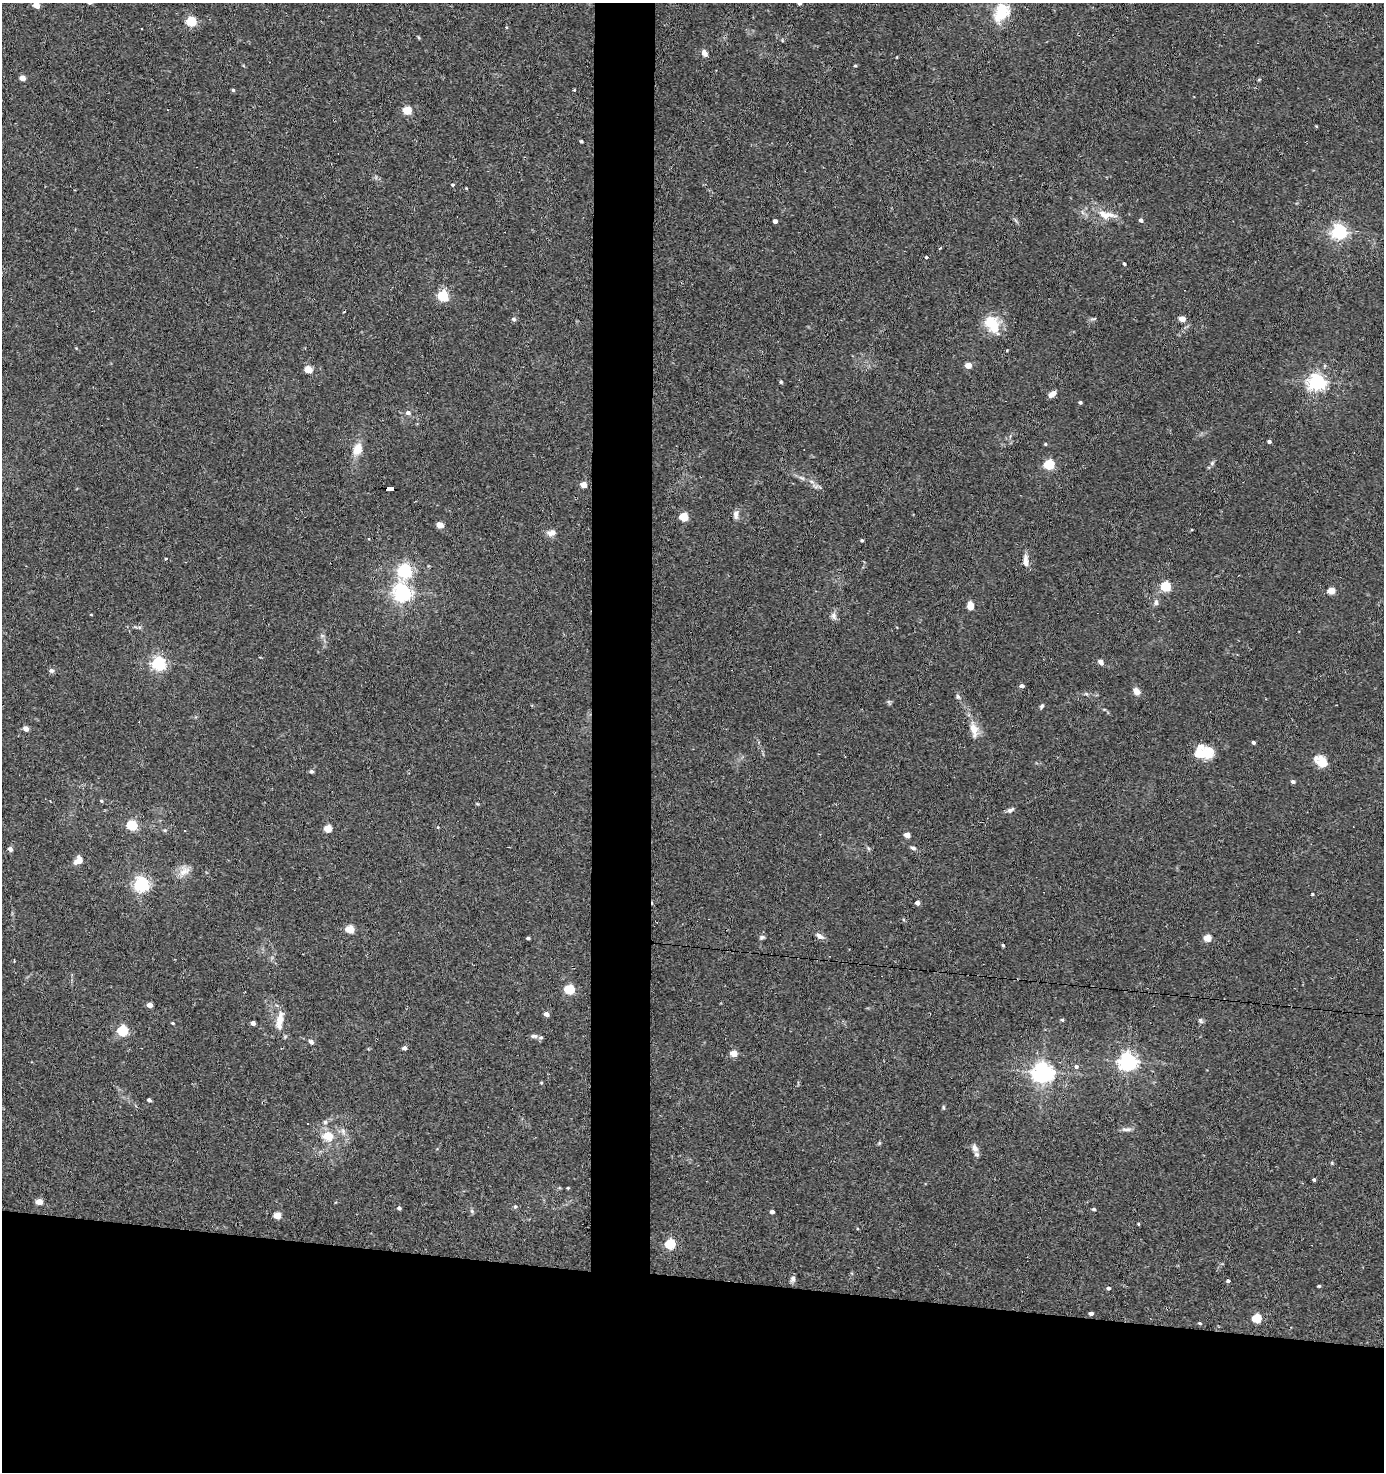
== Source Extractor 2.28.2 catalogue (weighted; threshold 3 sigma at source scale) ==
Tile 8 of 3 x 3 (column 2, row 3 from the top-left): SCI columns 1571-2952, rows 1-1470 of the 4435 x 4410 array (HDU 1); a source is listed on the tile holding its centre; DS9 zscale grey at full resolution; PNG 1386 x 1474 px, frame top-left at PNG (2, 3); no overlay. Shown black and unused: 17% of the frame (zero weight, under 2 of 3 exposures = <1% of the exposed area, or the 3 px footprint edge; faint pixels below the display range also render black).
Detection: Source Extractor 2.28.2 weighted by HDU 2 'WHT'; one run over the whole footprint, this tile lists its part. Background 0.0536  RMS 0.0051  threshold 0.023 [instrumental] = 3 sigma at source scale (4.5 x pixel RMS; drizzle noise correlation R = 1.50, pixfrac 1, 0.05/0.05 arcsec/px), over >= 5 px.
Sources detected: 147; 5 cosmic-ray / hot-pixel residue — not listed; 4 inside a brighter listed object's ellipse — not listed separately; the other 138 listed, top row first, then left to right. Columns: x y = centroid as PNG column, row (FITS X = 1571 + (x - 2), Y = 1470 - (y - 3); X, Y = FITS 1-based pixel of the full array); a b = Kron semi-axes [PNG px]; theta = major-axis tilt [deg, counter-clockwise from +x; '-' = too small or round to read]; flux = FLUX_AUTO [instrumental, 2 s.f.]
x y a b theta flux
799 3 4 4 - 1.6
36 5 5 4 - 6.1
1001 12 24 16 70 19
191 21 5 5 - 33
506 27 4 3 - 0.45
142 28 3 2 - 0.51
782 40 5 4 - 0.52
704 53 8 5 -57 2.5
855 66 5 3 - 0.51
22 78 5 4 - 4.4
233 90 4 4 - 0.73
574 90 4 3 - 0.49
407 110 5 5 - 18
1316 126 4 3 - 0.45
581 141 4 3 - 0.69
453 185 4 4 - 0.81
1106 215 30 11 -7 9.2
1141 220 4 4 - 1.4
775 221 4 4 - 2.1
1339 232 6 5 - 150
926 257 4 3 - 0.64
1124 264 3 3 - 0.74
443 296 5 5 - 46
514 319 6 5 - 1.2
1093 319 11 3 10 0.85
1182 319 5 4 - 6.1
992 324 24 16 -57 13
968 365 5 4 - 7.5
308 370 5 4 - 14
781 382 5 4 - 0.57
1316 382 6 6 - 200
1052 394 7 5 36 4
1080 402 4 3 - 0.88
408 413 6 5 - 1.6
1269 442 4 3 - 1.3
1045 444 4 4 - 0.55
357 449 15 11 66 6.6
1212 463 7 5 46 0.98
1049 464 5 5 - 41
811 481 8 4 -19 1.2
584 485 4 4 - 6.7
390 489 9 4 -5 72
736 514 11 6 85 2.3
683 517 5 5 - 22
440 525 7 6 - 2.9
552 533 11 8 15 2.9
862 540 3 3 - 0.75
1026 562 14 8 -87 3.1
404 571 6 6 - 110
1166 586 5 5 - 40
1331 591 5 4 - 12
402 593 7 6 - 190
1156 602 8 6 -89 1.6
970 606 7 5 -85 5.8
91 615 4 3 - 0.35
834 616 11 7 -84 2.1
322 635 7 4 -1 0.89
1101 662 8 6 -37 1.8
158 663 6 5 - 110
51 671 7 6 - 1.3
1022 686 4 3 - 2
1137 691 7 6 - 4.3
1086 694 6 5 - 0.86
958 697 7 5 -73 1.1
889 702 7 4 -72 0.76
1042 706 6 5 - 0.95
26 729 4 4 - 3.9
974 729 20 9 -79 6.3
1253 742 4 3 - 1.1
1203 752 21 14 -2 14
1321 761 16 11 -38 7.2
311 771 6 5 - 0.9
1293 782 4 4 - 1.6
101 801 5 4 - 0.62
477 804 5 3 - 0.51
1010 810 11 5 29 1.5
132 825 5 5 - 42
328 829 5 4 - 12
165 830 5 5 - 0.72
907 835 5 4 - 5.7
868 848 6 4 -71 0.69
913 848 8 5 -29 1.4
10 849 5 4 - 2.2
78 860 11 7 49 4.1
184 871 16 12 38 4.8
141 884 6 5 - 140
1312 894 4 3 - 0.54
917 903 4 4 - 3.2
350 929 5 4 - 19
819 936 12 6 -32 2.2
762 937 7 5 25 1.2
528 938 4 3 - 0.87
1207 938 5 4 - 11
1003 945 4 3 - 0.66
569 989 5 5 - 29
149 1005 4 4 - 4
546 1014 4 4 - 2.9
1062 1020 4 4 - 0.68
280 1021 22 9 77 6.4
1200 1021 9 5 -55 1.1
173 1023 4 3 - 0.54
253 1023 4 4 - 2.5
122 1031 6 5 - 33
534 1036 10 5 0 1.3
311 1042 6 5 - 1.6
404 1048 4 4 - 2
734 1053 5 4 - 9.5
1128 1061 6 6 - 230
1076 1067 6 5 - 1.4
1043 1072 7 6 - 340
541 1083 4 4 - 0.47
149 1100 4 4 - 1.5
943 1107 7 3 -89 0.64
325 1122 6 6 - 1
307 1124 3 2 - 0.57
1127 1129 15 4 2 1.7
328 1136 7 6 - 12
879 1143 6 4 72 0.56
975 1148 11 7 -65 2.3
1332 1163 5 4 - 0.52
1314 1180 3 3 - 1.6
568 1188 4 3 - 0.44
39 1202 5 4 - 7.9
515 1207 6 5 - 1
399 1208 4 3 - 1.4
1094 1209 4 4 - 0.98
472 1211 6 4 -47 0.83
772 1212 4 4 - 1.6
277 1215 5 4 - 10
1138 1224 4 3 - 0.49
670 1244 5 5 - 45
793 1279 8 6 60 1.5
1228 1281 4 3 - 0.96
1319 1286 4 3 - 0.57
1108 1288 4 4 - 1.2
1091 1313 4 3 - 1.6
1257 1318 5 5 - 25
1200 1323 4 4 - 0.64
Overlapping masked pixels (flux is a lower limit): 1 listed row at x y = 390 489
Isophote crosses this tile's border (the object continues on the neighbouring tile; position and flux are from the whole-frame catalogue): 2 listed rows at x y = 799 3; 36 5